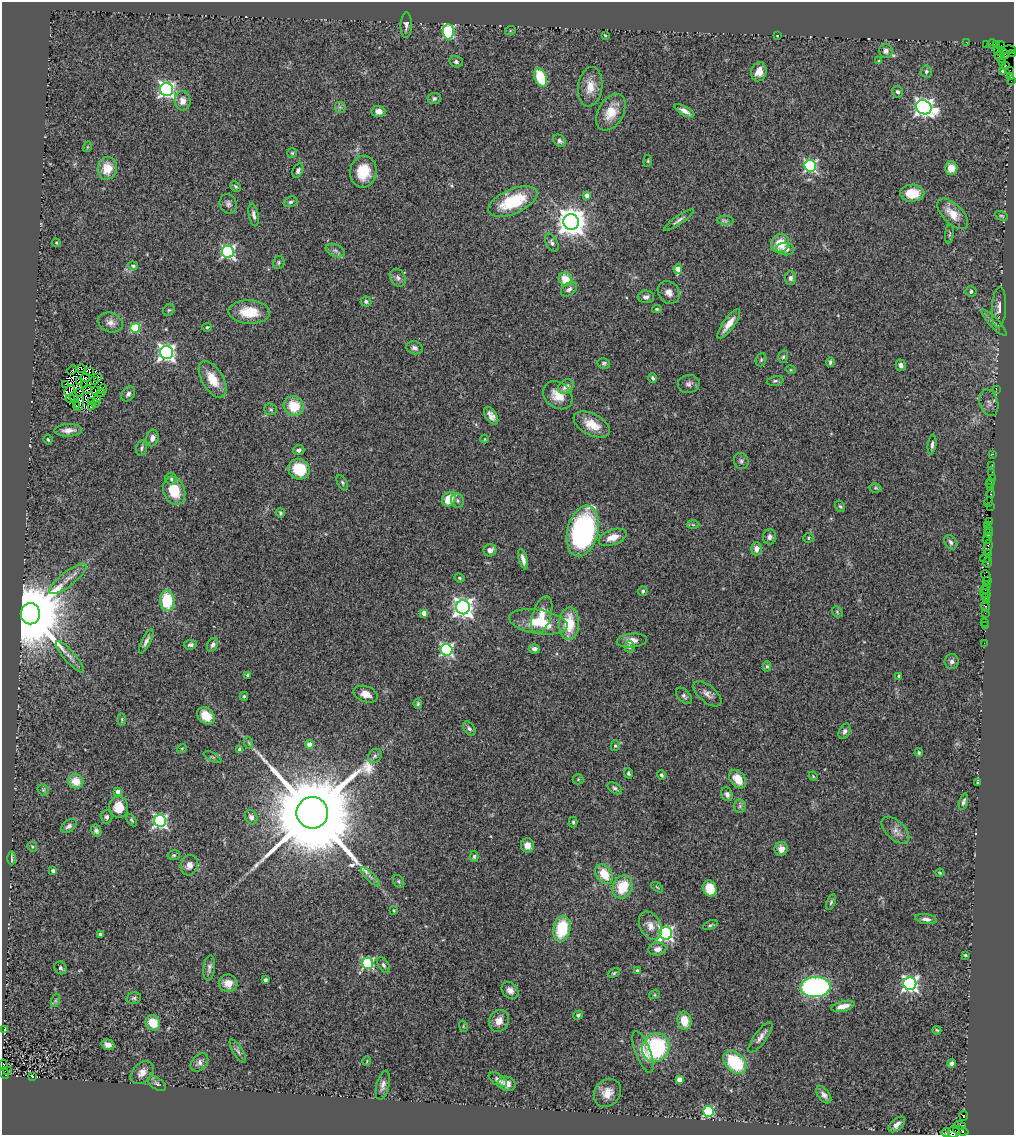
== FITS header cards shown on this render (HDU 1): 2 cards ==
NAXIS1  =                 1012
NAXIS2  =                 1133

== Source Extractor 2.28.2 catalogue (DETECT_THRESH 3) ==
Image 1012 x 1133 px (HDU 1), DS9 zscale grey, 1 PNG px = 1 image px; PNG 1016 x 1137 px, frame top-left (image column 1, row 1133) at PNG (2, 2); each listed source drawn as its Kron ellipse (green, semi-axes under 4 px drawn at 4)
Background 1.13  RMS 0.11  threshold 0.339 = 3 sigma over >= 5 px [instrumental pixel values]
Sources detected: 331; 8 with non-positive FLUX_AUTO (blend fragments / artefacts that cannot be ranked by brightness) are neither listed nor drawn; the other 323 listed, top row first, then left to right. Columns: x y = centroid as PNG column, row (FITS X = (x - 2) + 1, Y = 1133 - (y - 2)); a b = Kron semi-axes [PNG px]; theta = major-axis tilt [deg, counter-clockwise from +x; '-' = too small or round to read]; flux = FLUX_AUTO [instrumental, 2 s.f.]
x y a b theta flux
406 25 12 5 87 35
510 31 5 3 - 8.3
448 32 7 5 -88 980
605 35 4 3 - 12
777 36 3 2 - 4.7
966 42 2 2 - 29
986 44 3 2 - 68
992 44 5 4 - 110
997 44 4 2 - 70
1001 45 4 2 - 45
1008 50 8 3 4 170
886 51 7 6 - 36
998 51 5 4 - 210
1012 53 2 2 - 45
1005 54 5 3 - 130
1000 57 5 3 - 450
879 61 4 3 - 9
456 62 7 5 -18 16
1003 62 3 3 - 27
1006 65 3 2 - 51
1010 70 2 2 - 75
1003 71 4 3 - 13
759 72 9 7 77 62
926 72 6 5 - 16
541 77 9 6 -67 320
1011 77 4 2 - 34
1011 81 2 2 - 27
590 87 20 12 83 110
167 90 6 6 - 2500
898 92 6 5 - 20
434 98 6 5 - 18
183 101 10 8 -85 54
340 107 6 6 - 19
924 107 8 7 - 3900
378 111 7 5 -3 54
684 111 11 4 -28 47
611 112 20 12 60 150
560 141 7 5 -41 20
87 147 5 3 - 6.9
292 153 5 5 - 9.7
648 161 6 4 84 11
810 166 6 5 - 1200
107 168 11 9 80 140
951 168 7 6 - 86
298 171 7 5 64 21
363 172 16 13 81 210
236 186 6 4 -44 13
912 193 12 8 0 160
587 196 4 4 - 48
513 201 26 12 23 380
290 202 7 5 17 17
228 204 10 8 -70 28
953 214 19 9 -44 110
254 215 11 5 -79 29
1002 216 7 4 -26 10
679 220 18 4 35 29
726 221 8 4 -2 17
571 222 8 7 - 13000
949 234 10 4 84 13
56 243 4 3 - 6.9
552 243 10 5 -63 25
780 243 10 8 53 150
785 249 9 6 -6 44
335 250 10 6 -23 26
228 252 6 6 - 1400
279 263 6 5 - 13
133 266 5 4 - 12
678 269 5 4 - 96
398 278 9 7 -60 29
790 278 7 5 -89 30
566 279 7 6 - 150
569 289 9 6 37 26
971 291 5 5 - 23
669 292 12 10 -48 54
646 297 8 6 2 29
366 301 5 5 - 14
999 307 20 7 86 67
657 309 5 4 - 11
169 310 6 5 - 12
249 312 21 11 -3 190
110 322 12 9 -22 50
994 323 18 4 -46 37
729 324 18 5 54 87
207 327 5 4 - 9.3
135 328 5 5 - 460
414 348 8 6 -16 26
167 352 6 6 - 3000
783 357 6 5 - 13
761 360 7 5 69 13
830 362 5 3 - 13
604 363 6 5 - 15
901 365 5 5 - 30
81 369 4 2 - 9.8
72 370 5 2 - 12
791 370 5 3 - 6.8
89 371 3 2 - 26
98 377 2 2 - 3.6
85 378 5 3 - 13
653 378 5 4 - 17
213 379 20 10 -59 150
94 381 3 2 - 14
775 381 8 4 12 14
79 382 2 2 - 6.6
65 384 4 3 - 320
84 384 4 2 - 1.6
689 384 11 8 13 32
566 387 8 6 35 50
87 389 4 2 - 5.3
103 389 5 2 - 2.8
996 389 2 2 - 64
70 390 6 3 48 31
95 391 2 2 - 12
80 392 4 3 - 5.5
101 393 4 2 - 8.3
128 394 8 6 50 24
558 395 16 12 -38 120
74 398 5 4 - 18
70 399 4 2 - 4.2
98 400 3 2 - 2.2
92 401 4 2 - 9.4
79 403 8 4 76 32
95 403 4 2 - 5.7
989 403 13 9 -73 47
91 405 3 3 - 13
76 406 3 2 - 33
294 406 10 9 - 200
271 409 6 5 - 14
491 416 10 5 -56 42
592 424 20 10 -27 130
68 430 14 6 2 56
152 438 8 6 74 41
485 439 4 3 - 5.4
48 440 5 3 - 9.8
932 445 10 4 83 22
142 448 8 5 76 17
299 450 5 5 - 27
993 454 2 2 - 36
741 461 8 7 - 22
992 465 2 2 - 44
299 469 11 10 - 270
992 472 3 2 - 34
992 478 2 2 - 38
171 479 6 5 - 16
342 483 8 4 -62 14
990 483 5 3 - 130
876 488 6 4 -12 13
991 488 3 2 - 42
174 491 14 10 -69 200
991 494 4 3 - 120
449 499 8 6 56 150
457 501 7 6 - 25
988 502 5 3 - 91
840 506 6 4 -54 12
990 506 4 2 - 65
280 513 4 4 - 11
989 521 4 2 - 56
693 525 6 4 -2 10
988 525 4 2 - 19
989 530 4 3 - 57
583 531 26 15 76 1500
988 534 4 3 - 84
613 537 14 7 20 97
770 537 7 6 - 25
808 538 5 4 - 14
987 539 5 3 - 260
951 542 8 5 -58 22
988 547 7 3 79 280
756 549 6 5 - 54
490 550 6 6 - 43
988 554 3 2 - 70
523 559 10 4 -73 41
985 559 5 3 - 85
988 562 6 3 77 370
986 576 6 4 -66 170
459 578 5 3 - 10
68 579 23 7 37 74
987 581 3 2 - 84
987 585 3 2 - 170
985 590 4 2 - 28
643 591 5 4 - 13
985 593 5 3 - 220
986 597 3 3 - 170
167 601 10 7 -84 310
986 601 3 2 - 110
985 606 5 3 - 240
463 607 7 7 - 4600
837 612 6 5 - 11
424 613 4 4 - 83
985 613 2 2 - 32
30 614 10 9 - 110000
542 615 19 9 72 110
538 622 30 12 -9 250
984 622 3 2 - 26
569 624 16 10 88 220
985 626 2 2 - 15
632 640 15 7 6 57
146 641 13 4 63 30
984 643 2 2 - 29
190 645 7 4 6 20
213 645 7 5 63 25
629 647 6 5 - 23
534 649 6 4 -14 33
446 650 6 6 - 1300
70 657 20 5 -49 47
952 662 7 7 - 26
767 666 5 4 - 12
248 675 3 3 - 23
899 676 3 3 - 20
366 694 12 8 -21 63
707 694 17 8 -40 46
244 696 4 3 - 11
684 696 10 6 -46 23
418 704 5 4 - 11
206 716 10 7 -45 110
122 719 6 3 90 9.5
469 728 8 5 -54 20
844 731 8 5 67 22
249 743 6 4 -71 11
309 745 4 4 - 120
615 746 5 4 - 12
182 748 5 3 - 6.7
240 749 4 4 - 44
919 753 4 3 - 10
375 756 8 6 52 21
213 757 9 4 -26 15
628 773 5 4 - 12
661 775 4 4 - 17
813 776 5 4 - 7.6
578 779 5 5 - 12
738 779 10 7 -53 120
76 781 7 7 - 120
977 782 3 2 - 6.6
615 788 8 5 -33 17
43 790 6 5 - 12
118 792 4 4 - 70
727 794 7 5 -66 25
963 802 8 4 74 20
740 806 6 6 - 20
119 807 10 9 - 130
312 813 16 16 - 170000
107 817 7 6 - 21
251 817 7 6 - 33
131 820 7 3 -57 12
160 821 6 6 - 1800
573 822 5 3 - 12
69 826 9 5 37 26
895 830 17 9 -43 60
96 831 6 5 - 20
527 845 7 6 - 64
32 847 5 4 - 9.6
781 849 7 6 - 60
174 855 6 5 - 14
474 856 5 4 - 13
12 858 7 2 90 13
189 865 10 8 72 50
53 871 4 3 - 21
940 873 4 4 - 8.3
604 874 11 7 -55 160
370 877 13 3 -45 25
399 881 7 5 -56 13
622 887 12 9 69 230
657 887 7 3 -37 8.5
710 888 8 6 -71 180
831 902 8 4 72 13
394 910 3 3 - 9.3
926 919 11 5 -8 31
710 925 8 3 24 13
650 926 15 10 -61 69
562 929 13 8 79 320
666 933 6 6 - 1900
100 934 3 3 - 12
657 949 9 6 8 43
965 955 3 3 - 8.3
368 963 5 5 - 940
384 965 9 5 -58 19
60 968 7 6 - 17
209 968 12 6 83 27
637 971 4 4 - 25
614 973 6 3 25 9.9
265 980 4 3 - 25
228 983 9 8 - 81
910 984 6 6 - 2600
815 987 15 10 4 1900
510 990 9 7 -45 43
654 995 5 3 - 7.5
134 998 7 5 13 16
56 1000 7 4 71 16
843 1006 12 5 13 77
578 1015 5 4 - 12
499 1021 11 9 62 66
684 1021 9 7 -81 130
153 1023 8 7 - 150
463 1026 6 3 -72 7
5 1029 3 2 - 3.7
937 1030 4 3 - 8.4
760 1037 18 6 54 45
108 1045 6 5 - 36
656 1048 15 13 62 800
238 1051 13 5 -58 25
643 1052 22 7 -69 88
367 1061 5 3 - 6.1
199 1062 10 7 46 30
735 1062 13 9 -43 430
951 1063 4 4 - 26
3 1064 4 3 - 180
8 1070 3 2 - 170
142 1073 13 9 45 59
5 1074 5 3 - 220
32 1076 4 2 - 5
498 1080 10 5 -35 32
679 1080 4 4 - 92
157 1084 10 5 -33 21
507 1084 9 7 -17 59
383 1085 15 6 76 38
607 1093 15 12 50 88
824 1095 10 5 -53 31
709 1111 5 5 - 700
963 1116 5 3 - 1100
897 1124 10 5 42 39
960 1125 6 3 -18 65
961 1131 8 3 -17 350
946 1132 4 3 - 100
954 1132 6 5 - 890
At the frame edge (FLAGS 8, measured only in part): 4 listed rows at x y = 1012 53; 3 1064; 946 1132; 954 1132
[8 non-positive-flux detections neither listed nor drawn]